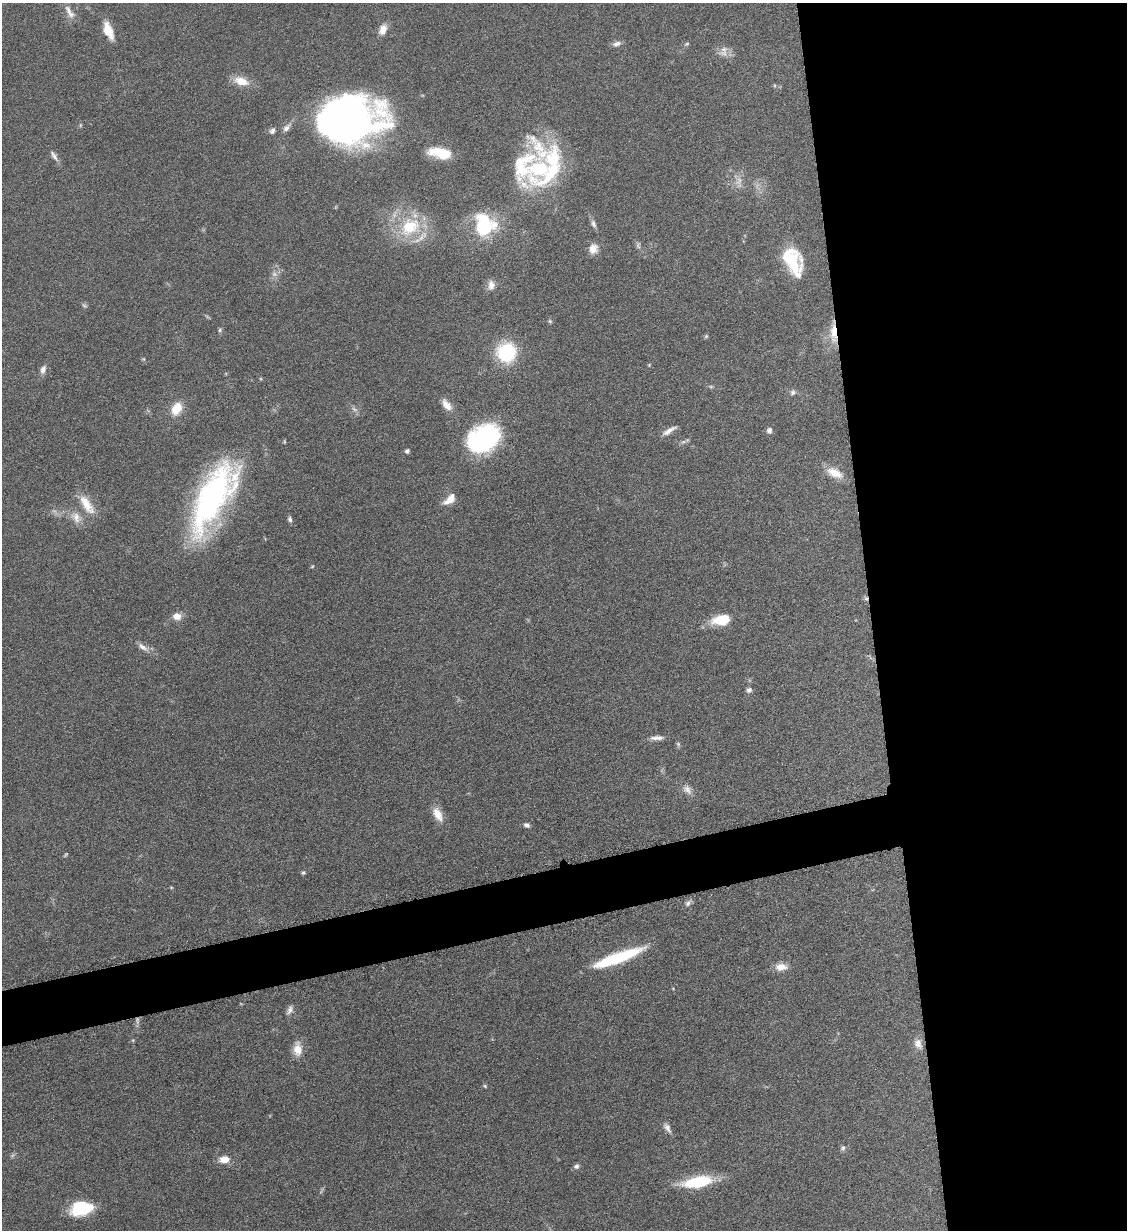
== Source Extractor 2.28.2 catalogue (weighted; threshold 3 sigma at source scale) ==
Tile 8 of 4 x 4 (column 4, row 2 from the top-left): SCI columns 3517-4641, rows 2465-3692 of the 4901 x 4928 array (HDU 1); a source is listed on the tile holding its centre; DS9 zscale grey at full resolution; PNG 1129 x 1232 px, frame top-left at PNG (2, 3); no overlay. Shown black and unused: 26% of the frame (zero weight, under 6 of 12 exposures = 1% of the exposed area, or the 3 px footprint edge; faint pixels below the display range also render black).
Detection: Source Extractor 2.28.2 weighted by HDU 2 'WHT'; one run over the whole footprint, this tile lists its part. Background 0.101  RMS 0.004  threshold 0.0162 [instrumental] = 3 sigma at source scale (4.09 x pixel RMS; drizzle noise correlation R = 1.36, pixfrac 0.8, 0.05/0.05 arcsec/px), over >= 5 px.
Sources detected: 85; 8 too faint to see at this stretch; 4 inside a brighter object's white glare — not listed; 6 inside a brighter listed object's ellipse — not listed separately; the other 67 listed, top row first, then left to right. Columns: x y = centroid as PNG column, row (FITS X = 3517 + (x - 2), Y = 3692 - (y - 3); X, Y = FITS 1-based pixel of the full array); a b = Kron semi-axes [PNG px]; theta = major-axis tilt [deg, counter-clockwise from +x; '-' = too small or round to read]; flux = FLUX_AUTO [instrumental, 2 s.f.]
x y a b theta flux
69 12 24 8 -59 3.5
383 29 13 9 68 3.6
108 30 20 9 -68 6.7
617 44 11 6 18 1.6
687 44 7 5 21 0.58
724 51 17 11 84 3
241 81 19 10 -17 6.2
330 115 119 43 7 110
80 125 6 4 -72 0.43
440 153 23 10 -12 12
54 156 16 5 -57 1.6
521 165 87 41 72 38
739 182 20 8 88 3.3
593 224 11 6 -69 1.4
410 227 30 23 30 21
593 249 13 11 81 3.4
793 261 32 18 -65 18
491 285 13 9 86 2.4
550 321 6 5 - 0.55
220 330 6 6 - 0.62
833 333 27 9 -89 6.4
706 336 6 5 - 0.52
506 352 10 9 - 56
144 359 6 4 -70 0.45
649 365 5 4 - 0.38
43 369 11 7 70 1.9
793 392 8 7 - 1.1
447 405 17 9 -51 3.4
177 408 13 9 61 7.7
769 430 8 7 - 1.3
669 431 18 5 31 2.5
483 439 34 24 26 50
683 442 7 4 19 0.8
407 451 5 5 - 0.88
835 473 23 11 -25 5.6
213 497 85 31 62 96
450 499 18 8 43 4
87 505 31 12 -56 7.1
76 517 18 11 -64 4
290 519 7 5 -74 1
312 566 5 4 - 0.37
866 598 7 5 -26 0.8
177 616 10 8 -13 3.3
721 620 21 12 9 9.4
143 647 19 6 -35 2.6
749 690 7 6 - 1.2
657 738 18 6 3 2.2
678 744 7 5 -47 0.62
687 789 15 10 -44 2.7
438 814 20 10 -61 4.7
527 825 7 5 -13 1.1
66 854 8 3 50 0.47
303 873 6 5 - 0.58
171 887 5 3 - 0.32
688 903 10 6 56 1.3
617 958 47 9 20 30
781 967 14 8 2 4
290 1010 13 6 63 1.7
918 1044 15 10 -70 3.1
297 1049 18 11 -89 4.7
485 1086 5 4 - 0.45
667 1128 14 7 -56 1.9
843 1148 7 6 - 0.93
224 1159 11 8 6 4.4
576 1166 7 7 - 1.1
698 1182 32 11 10 21
81 1208 18 12 10 24
Overlapping masked pixels (flux is a lower limit): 2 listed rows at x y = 833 333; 866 598